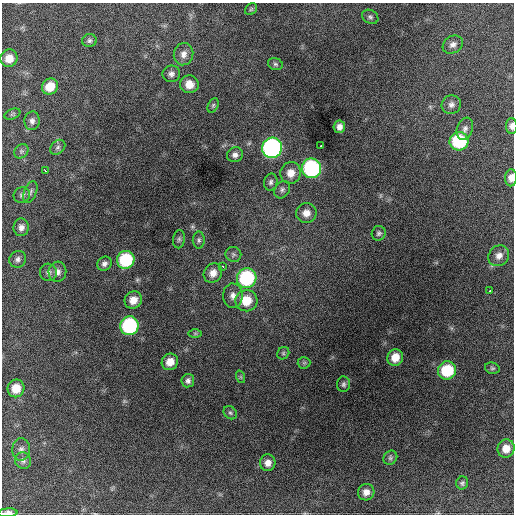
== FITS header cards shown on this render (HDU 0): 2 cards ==
NAXIS1  =                  512 / Axis length
NAXIS2  =                  512 / Axis length

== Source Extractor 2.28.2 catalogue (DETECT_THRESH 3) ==
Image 512 x 512 px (HDU 0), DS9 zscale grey, 1 PNG px = 1 image px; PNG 516 x 516 px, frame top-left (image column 1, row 512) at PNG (2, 3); each listed source drawn as its Kron ellipse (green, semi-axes under 4 px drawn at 4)
Background 1530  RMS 35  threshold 104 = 3 sigma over >= 5 px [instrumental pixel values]
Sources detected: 71; all 71 listed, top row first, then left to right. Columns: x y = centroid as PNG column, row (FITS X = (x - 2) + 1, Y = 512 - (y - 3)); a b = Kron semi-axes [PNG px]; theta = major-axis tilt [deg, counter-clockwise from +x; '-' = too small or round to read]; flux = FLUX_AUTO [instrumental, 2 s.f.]
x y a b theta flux
251 9 7 5 44 4100
370 17 8 6 -30 5900
89 41 7 6 - 6000
453 45 10 8 32 12000
183 54 11 9 77 15000
9 58 9 8 - 28000
275 64 7 5 -16 5400
171 74 8 8 - 10000
189 84 9 9 - 25000
50 86 8 7 - 38000
213 105 8 5 64 4400
451 105 10 9 - 11000
12 114 8 5 22 4100
32 121 9 7 85 9400
512 126 8 6 -89 9300
339 127 6 6 - 12000
465 129 11 7 70 10000
459 141 9 9 - 160000
321 146 3 2 - 2400
58 147 8 6 45 6600
272 148 10 10 - 560000
21 151 8 6 45 5300
235 155 8 7 - 9800
312 168 10 9 - 310000
45 171 4 2 - 5000
291 173 11 10 - 25000
511 178 8 6 87 15000
271 182 8 6 77 7200
282 190 9 7 56 7800
30 192 11 6 70 7500
22 195 8 7 - 7200
306 213 10 10 - 20000
21 227 9 7 83 11000
379 233 7 7 - 5800
179 239 9 6 81 5600
199 240 8 6 90 5700
233 254 8 7 - 6500
499 256 11 9 44 16000
18 259 8 8 - 8600
126 260 9 8 - 150000
104 264 8 6 40 8600
223 266 3 2 - 5500
48 272 9 8 - 8700
57 272 10 9 - 13000
213 273 10 8 54 20000
247 278 10 9 - 200000
489 291 3 3 - 5100
233 296 12 10 -89 16000
133 300 9 8 - 24000
246 301 11 10 - 50000
129 326 9 9 - 270000
195 333 7 4 0 4100
283 353 6 5 - 4600
395 357 8 7 - 31000
170 362 8 8 - 25000
304 363 6 6 - 4100
492 368 7 5 -13 4500
447 370 9 9 - 97000
241 377 6 4 -71 3200
188 381 7 6 - 7600
343 384 8 6 87 6000
16 388 9 8 - 38000
230 413 7 6 - 5200
506 448 9 8 - 26000
21 449 11 9 87 11000
390 458 7 6 - 5400
23 461 8 8 - 8300
268 463 8 7 - 15000
462 483 6 6 - 5400
366 492 8 8 - 15000
8 513 10 4 3 14000
At the frame edge (FLAGS 8, measured only in part): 3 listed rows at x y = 512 126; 511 178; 8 513